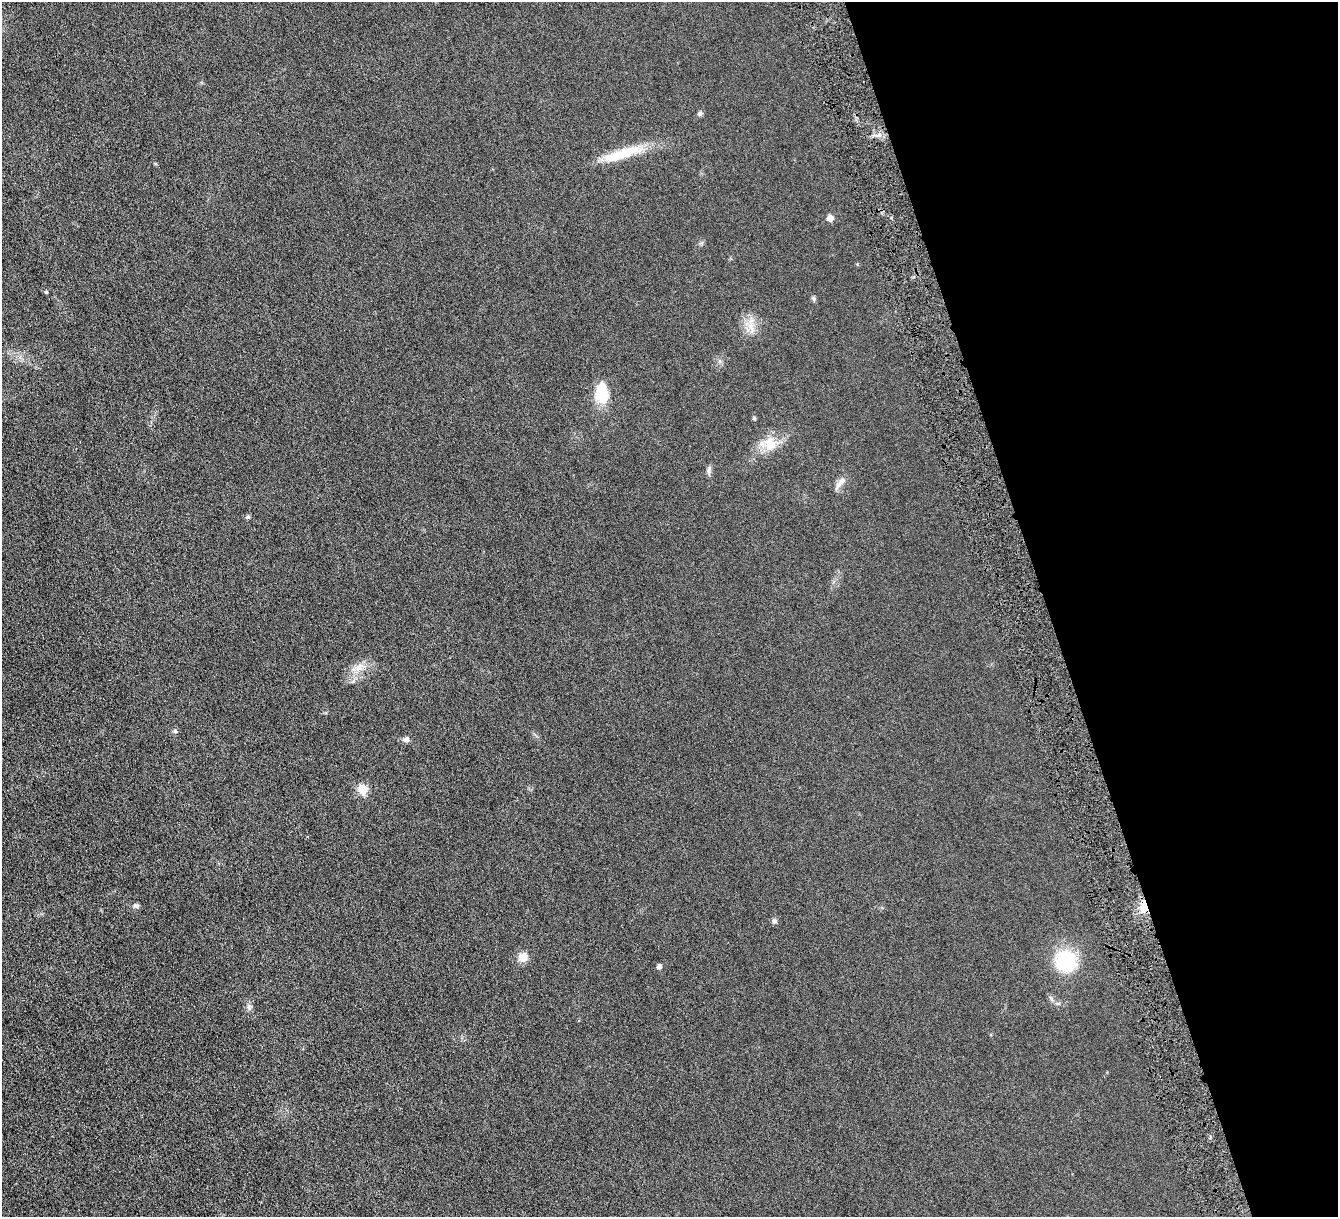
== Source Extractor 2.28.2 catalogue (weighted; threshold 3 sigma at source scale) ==
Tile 12 of 4 x 4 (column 4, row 3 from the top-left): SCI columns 4014-5349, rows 1498-2712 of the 5353 x 5300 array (HDU 1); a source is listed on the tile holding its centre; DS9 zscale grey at full resolution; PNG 1340 x 1219 px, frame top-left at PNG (2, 2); no overlay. Shown black and unused: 22% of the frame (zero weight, under 4 of 8 exposures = <1% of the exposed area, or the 3 px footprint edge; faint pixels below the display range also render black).
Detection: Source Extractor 2.28.2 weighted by HDU 2 'WHT'; one run over the whole footprint, this tile lists its part. Background 0.0252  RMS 0.0048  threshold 0.0198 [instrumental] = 3 sigma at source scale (4.09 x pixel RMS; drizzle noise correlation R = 1.36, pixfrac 0.8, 0.05/0.05 arcsec/px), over >= 5 px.
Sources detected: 23; all 23 listed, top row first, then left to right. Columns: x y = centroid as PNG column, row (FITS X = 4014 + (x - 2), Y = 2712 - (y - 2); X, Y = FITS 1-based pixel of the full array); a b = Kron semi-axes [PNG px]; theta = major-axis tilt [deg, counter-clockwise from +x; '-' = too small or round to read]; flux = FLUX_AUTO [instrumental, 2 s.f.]
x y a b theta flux
700 113 6 6 - 0.91
622 154 53 11 18 14
830 218 5 5 - 3.7
46 292 4 4 - 0.47
814 298 7 5 -69 0.71
751 326 9 8 - 2.9
602 394 22 13 -87 12
754 418 4 4 - 0.63
770 445 19 16 -65 7.2
708 470 8 5 -74 1
840 483 20 6 52 2.4
248 517 5 4 - 0.68
359 667 15 8 43 3.5
175 731 6 5 - 0.64
406 739 8 7 - 1.3
362 789 6 5 - 12
136 906 8 6 -2 1.1
1144 906 16 8 -82 5
774 921 7 6 - 0.97
523 957 12 12 - 3.3
1066 961 27 25 -65 18
659 967 5 4 - 1.4
249 1007 9 6 90 1.2
Overlapping masked pixels (flux is a lower limit): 1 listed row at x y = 1144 906